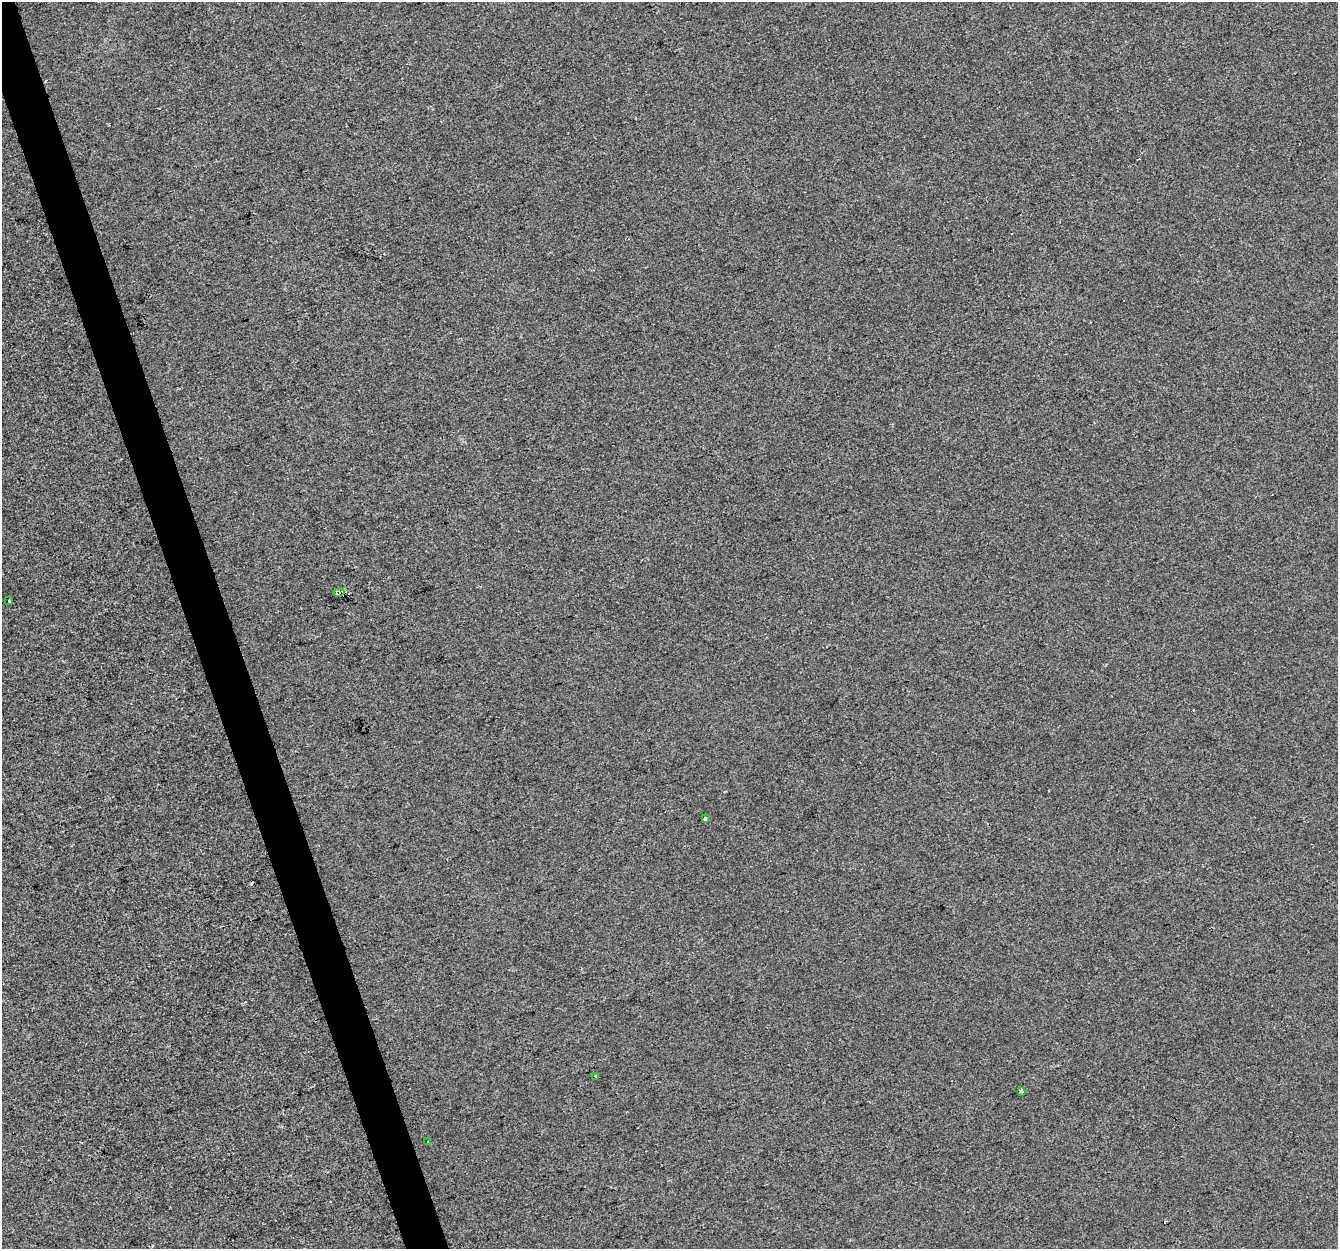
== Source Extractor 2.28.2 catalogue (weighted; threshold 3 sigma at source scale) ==
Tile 11 of 4 x 4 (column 3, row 3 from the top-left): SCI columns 2673-4008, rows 1362-2608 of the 5344 x 5163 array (HDU 1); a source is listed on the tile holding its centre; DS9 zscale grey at full resolution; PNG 1340 x 1251 px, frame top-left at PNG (2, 2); each listed source drawn as its Kron ellipse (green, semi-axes under 4 px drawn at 4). Shown black and unused: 3% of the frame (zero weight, under 2 of 3 exposures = <1% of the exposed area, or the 3 px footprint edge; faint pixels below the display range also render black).
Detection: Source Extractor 2.28.2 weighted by HDU 2 'WHT'; one run over the whole footprint, this tile lists its part. Background 1.29e-04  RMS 0.0056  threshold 0.0253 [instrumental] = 3 sigma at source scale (4.5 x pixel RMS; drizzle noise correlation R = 1.50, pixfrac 1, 0.0396/0.0396 arcsec/px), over >= 5 px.
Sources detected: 12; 6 cosmic-ray / hot-pixel residue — neither listed nor drawn; the other 6 listed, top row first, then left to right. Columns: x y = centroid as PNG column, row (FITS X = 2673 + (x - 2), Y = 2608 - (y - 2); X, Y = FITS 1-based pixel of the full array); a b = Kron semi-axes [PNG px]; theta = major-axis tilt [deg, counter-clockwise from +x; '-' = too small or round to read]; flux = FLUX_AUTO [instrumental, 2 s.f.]
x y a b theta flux
339 592 5 3 - 2.8
8 601 3 3 - 2.2
705 819 4 3 - 2
596 1076 4 3 - 4
1021 1091 4 4 - 2.5
428 1141 3 2 - 0.49
Overlapping masked pixels (flux is a lower limit): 1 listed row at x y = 339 592